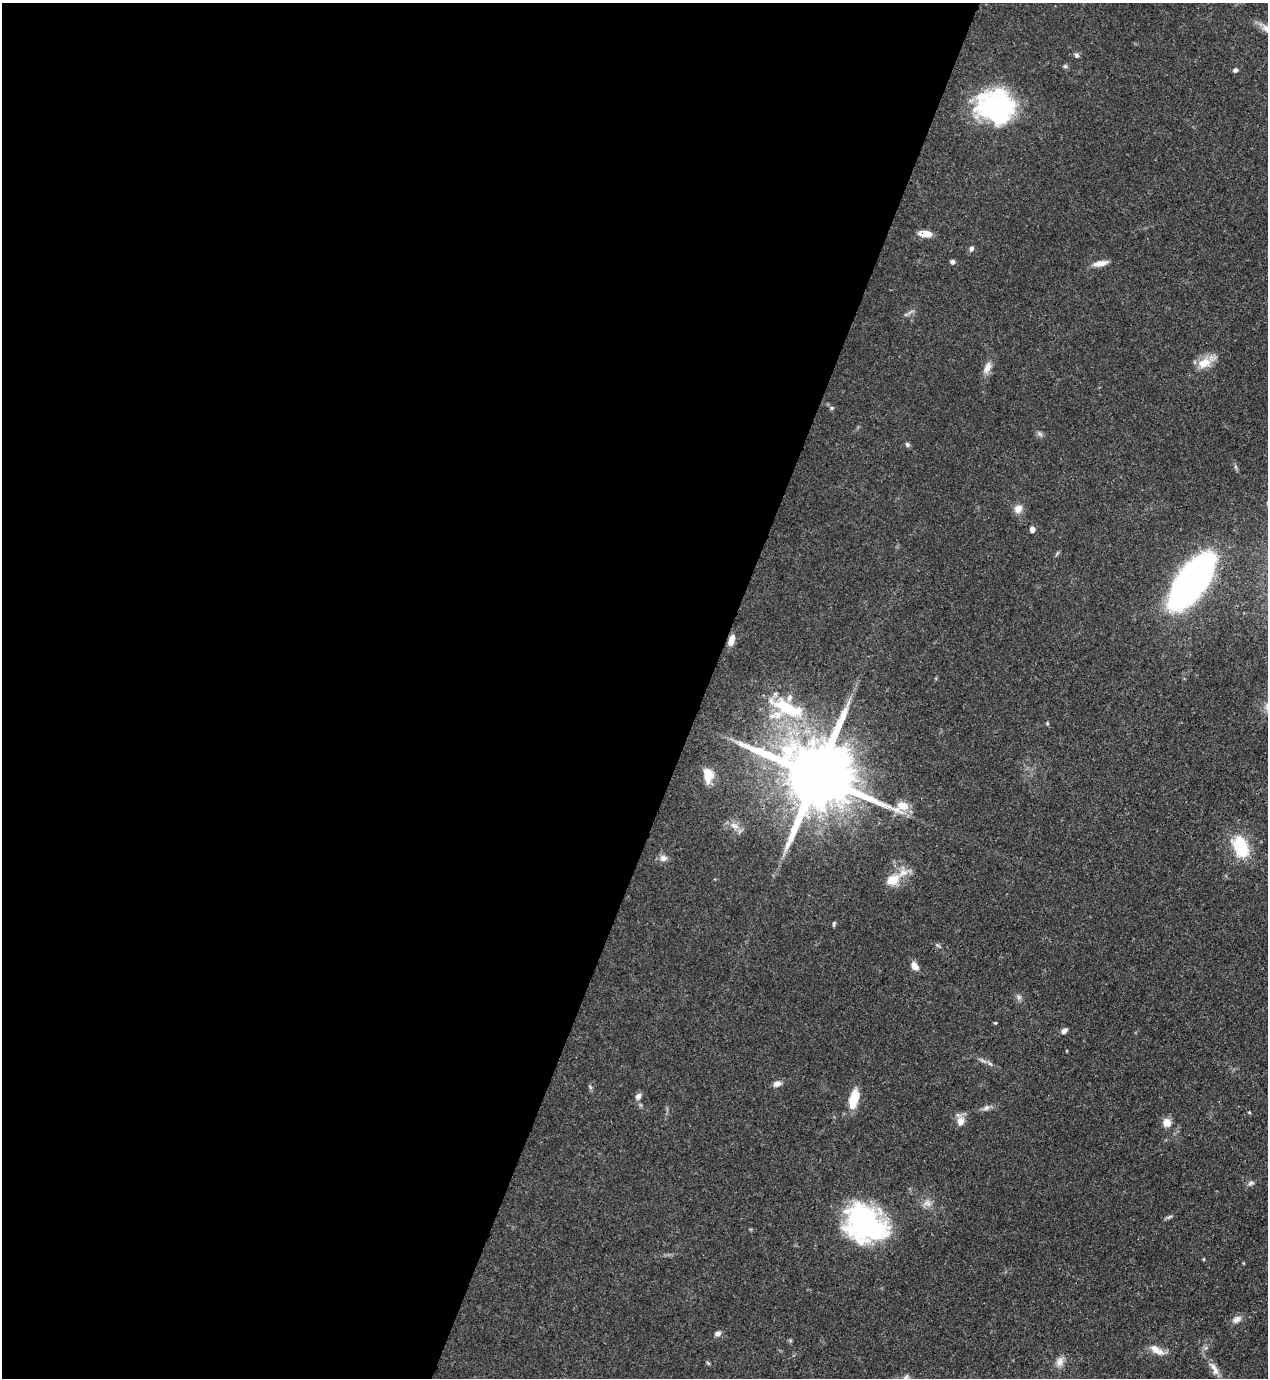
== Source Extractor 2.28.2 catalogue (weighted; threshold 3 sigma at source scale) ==
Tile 5 of 4 x 4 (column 1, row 2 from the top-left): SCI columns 226-1491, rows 2791-4166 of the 5645 x 5583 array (HDU 1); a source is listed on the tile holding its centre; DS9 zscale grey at full resolution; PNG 1270 x 1380 px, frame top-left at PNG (2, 3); no overlay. Shown black and unused: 56% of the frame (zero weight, under 3 of 4 exposures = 7% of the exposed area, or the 3 px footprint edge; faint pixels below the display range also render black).
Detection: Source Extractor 2.28.2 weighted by HDU 2 'WHT'; one run over the whole footprint, this tile lists its part. Background 0.0728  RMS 0.0036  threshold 0.0162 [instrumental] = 3 sigma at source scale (4.5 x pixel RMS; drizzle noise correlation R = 1.50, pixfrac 1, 0.05/0.05 arcsec/px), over >= 5 px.
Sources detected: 56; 4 inside a brighter listed object's ellipse — not listed separately; the other 52 listed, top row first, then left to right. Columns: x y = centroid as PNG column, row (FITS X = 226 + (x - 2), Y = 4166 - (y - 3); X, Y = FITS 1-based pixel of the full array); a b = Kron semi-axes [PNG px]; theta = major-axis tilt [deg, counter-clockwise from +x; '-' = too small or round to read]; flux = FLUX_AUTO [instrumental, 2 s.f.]
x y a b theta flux
1076 55 7 6 - 0.9
1065 66 6 5 - 0.65
1235 70 6 5 - 0.9
997 108 37 33 3 58
925 234 14 6 -6 4.3
971 249 6 5 - 0.91
952 262 5 5 - 0.91
1100 263 17 7 10 3.1
911 312 11 3 35 0.79
1204 363 20 13 25 6
987 368 16 8 68 3
832 408 6 5 - 0.56
1040 434 9 5 -27 0.96
907 444 7 5 -57 0.73
1018 509 11 10 - 2.8
1032 529 6 5 - 1.8
1192 581 43 18 54 190
731 640 13 7 72 3
787 708 43 15 -25 21
1047 723 4 4 - 0.41
708 775 17 10 -86 4.8
816 776 25 17 -24 5000
734 826 13 8 -21 2.6
1241 847 22 14 -68 18
663 858 11 9 -5 1.9
893 880 17 13 30 6.6
834 924 8 3 85 0.52
937 945 7 4 -32 0.63
914 966 10 7 -53 2.7
1019 997 7 6 - 0.99
995 1023 4 3 - 0.37
1064 1031 8 5 40 1.3
990 1063 9 5 -33 0.95
777 1084 10 6 21 2.1
590 1087 7 4 -57 0.58
638 1096 8 7 - 1.6
854 1099 26 10 78 7.5
986 1108 10 7 29 1.4
1249 1112 5 3 - 0.34
960 1121 11 9 85 3.1
1167 1122 9 8 - 3.7
1251 1183 10 5 16 0.96
927 1203 12 10 -13 2.5
1169 1217 9 4 27 0.77
865 1224 45 35 -32 63
1204 1259 4 3 - 0.37
1237 1319 13 8 27 2.2
718 1333 8 6 26 1.3
1157 1350 22 9 -30 3.8
1060 1362 14 9 68 2.6
708 1363 5 4 - 0.5
1213 1367 16 7 -47 2.8
Overlapping masked pixels (flux is a lower limit): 2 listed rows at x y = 925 234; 816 776